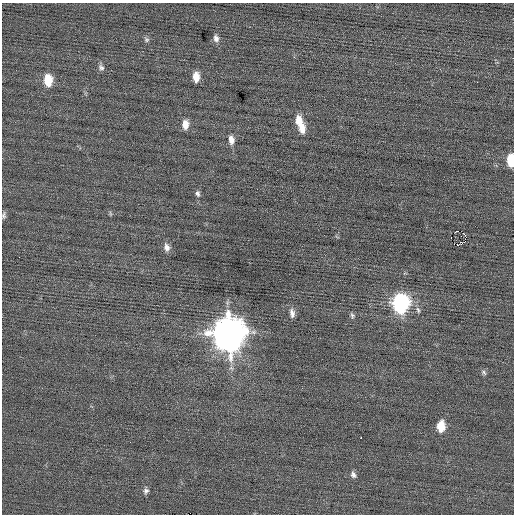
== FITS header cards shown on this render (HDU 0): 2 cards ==
NAXIS1  =                  512 / Axis length
NAXIS2  =                  512 / Axis length

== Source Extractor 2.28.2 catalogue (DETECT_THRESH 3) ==
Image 512 x 512 px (HDU 0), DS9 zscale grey, 1 PNG px = 1 image px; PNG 516 x 516 px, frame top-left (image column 1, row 512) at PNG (2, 3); no overlay
Background 0.0216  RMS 0.69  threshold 2.06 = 3 sigma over >= 5 px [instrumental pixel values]
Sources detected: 29; all 29 listed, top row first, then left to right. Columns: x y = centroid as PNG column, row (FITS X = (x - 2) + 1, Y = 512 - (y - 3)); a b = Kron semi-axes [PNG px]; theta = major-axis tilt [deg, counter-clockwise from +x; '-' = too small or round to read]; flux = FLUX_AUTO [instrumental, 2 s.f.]
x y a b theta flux
216 38 10 7 -74 220
146 39 7 6 - 110
101 68 9 8 - 160
196 77 10 6 -86 530
48 80 11 8 -86 1000
365 99 2 2 - 210
299 120 11 8 -83 600
185 124 10 7 -88 440
302 128 12 8 -86 500
231 140 11 7 -81 320
511 160 10 6 -87 1300
197 193 8 6 -71 140
110 214 8 4 -81 64
4 215 9 5 85 120
458 231 2 2 - 23000
465 235 3 2 - 300
451 237 3 2 - 930
458 245 3 2 - 850
167 247 10 7 -75 270
401 304 11 9 83 9300
418 310 9 5 -74 120
292 313 11 6 -80 250
352 315 8 6 -70 110
228 333 14 13 - 85000
484 372 9 5 -47 100
441 426 10 7 88 980
361 438 2 2 - 460
353 474 8 6 -69 170
146 491 8 6 79 150
At the frame edge (FLAGS 8, measured only in part): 2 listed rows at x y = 511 160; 4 215